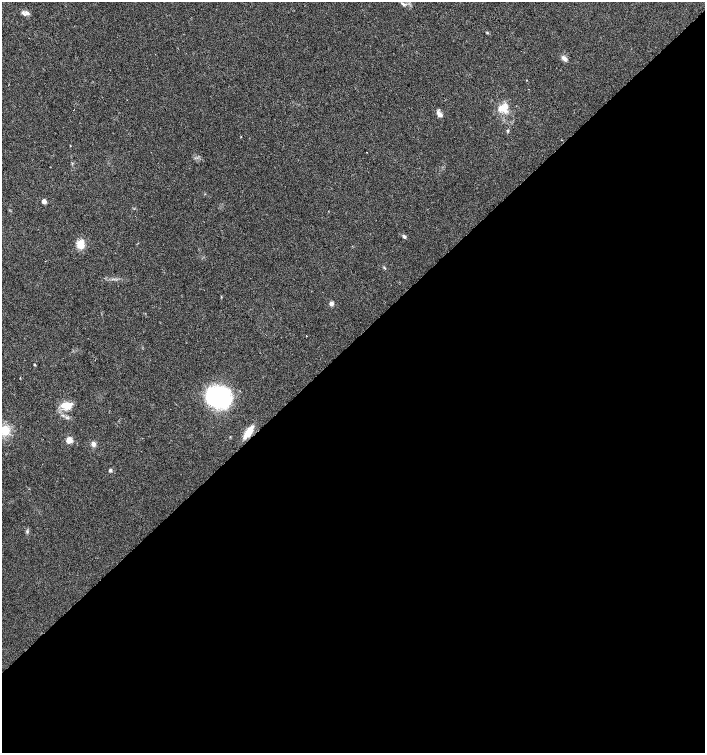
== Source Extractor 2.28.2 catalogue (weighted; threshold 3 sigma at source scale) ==
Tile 15 of 4 x 4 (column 3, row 4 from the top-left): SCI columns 2959-4363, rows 6-1507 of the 5979 x 6015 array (HDU 1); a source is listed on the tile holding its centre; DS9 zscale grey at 2 x 2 block average (1 PNG px = mean of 2 x 2 image px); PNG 707 x 755 px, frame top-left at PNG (2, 2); no overlay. Shown black and unused: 55% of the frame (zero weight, under 2 of 3 exposures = <1% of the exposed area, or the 3 px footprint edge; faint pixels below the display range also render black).
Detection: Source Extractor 2.28.2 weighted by HDU 2 'WHT'; one run over the whole footprint, this tile lists its part. Background 0.0447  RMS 0.0057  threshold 0.0256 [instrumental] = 3 sigma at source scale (4.5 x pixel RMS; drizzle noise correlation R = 1.50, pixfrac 1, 0.0396/0.0396 arcsec/px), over >= 5 px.
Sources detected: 21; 1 inside a brighter listed object's ellipse — not listed separately; the other 20 listed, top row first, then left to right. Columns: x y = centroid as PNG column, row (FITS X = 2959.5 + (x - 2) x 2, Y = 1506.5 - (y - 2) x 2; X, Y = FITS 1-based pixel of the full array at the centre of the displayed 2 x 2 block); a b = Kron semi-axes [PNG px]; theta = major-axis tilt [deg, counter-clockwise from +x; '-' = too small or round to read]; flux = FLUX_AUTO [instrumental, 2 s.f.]
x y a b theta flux
403 5 5 4 - 2.3
23 13 8 4 -43 3.8
564 58 7 5 -42 5
502 108 15 9 -33 16
439 114 9 5 -50 5.4
508 130 3 3 - 1.7
44 201 3 3 - 14
404 236 4 3 - 2.7
80 244 10 8 82 15
384 268 6 2 -49 1.2
331 303 4 4 - 4.3
306 336 2 2 - 1.2
34 365 3 2 - 1.5
219 397 20 18 -39 150
67 406 15 8 3 16
5 430 8 8 - 26
248 432 14 6 54 19
69 440 3 3 - 40
93 444 6 4 -82 5.2
110 470 4 3 - 2.3
Overlapping masked pixels (flux is a lower limit): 1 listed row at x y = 248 432
Isophote crosses this tile's border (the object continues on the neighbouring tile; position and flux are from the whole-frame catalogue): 1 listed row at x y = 5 430
Diffuse or blended objects may show on this block-average render without a row.